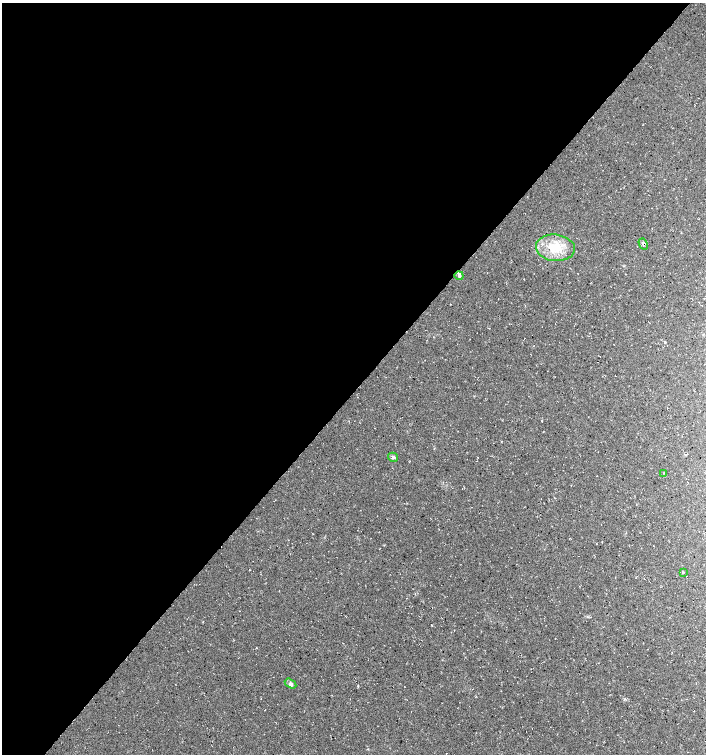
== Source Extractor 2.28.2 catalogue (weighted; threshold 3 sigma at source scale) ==
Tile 5 of 4 x 4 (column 1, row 2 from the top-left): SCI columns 234-1640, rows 3011-4513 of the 6032 x 6030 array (HDU 1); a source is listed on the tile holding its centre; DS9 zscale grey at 2 x 2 block average (1 PNG px = mean of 2 x 2 image px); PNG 708 x 756 px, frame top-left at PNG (2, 3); each listed source drawn as its Kron ellipse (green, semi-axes under 4 px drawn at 4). Shown black and unused: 52% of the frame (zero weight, under 3 of 4 exposures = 1% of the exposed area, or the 3 px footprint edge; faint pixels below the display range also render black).
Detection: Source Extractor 2.28.2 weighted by HDU 2 'WHT'; one run over the whole footprint, this tile lists its part. Background 0.0158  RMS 0.0038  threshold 0.0171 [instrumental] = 3 sigma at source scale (4.5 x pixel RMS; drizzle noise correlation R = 1.50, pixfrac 1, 0.0396/0.0396 arcsec/px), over >= 5 px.
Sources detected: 9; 1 coinciding with a brighter row at this scale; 1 inside a brighter listed object's ellipse — not listed separately; the other 7 listed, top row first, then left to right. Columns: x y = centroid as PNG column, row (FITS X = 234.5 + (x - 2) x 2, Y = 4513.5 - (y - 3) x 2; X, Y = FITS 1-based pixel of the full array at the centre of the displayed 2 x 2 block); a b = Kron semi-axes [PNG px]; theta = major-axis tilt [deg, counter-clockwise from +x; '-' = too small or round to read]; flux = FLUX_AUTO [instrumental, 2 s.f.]
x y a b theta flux
643 244 6 3 -60 2.2
555 248 19 13 -6 23
459 276 4 3 - 1.6
393 457 5 4 - 2.2
663 473 3 2 - 0.44
683 572 3 2 - 0.54
290 683 6 4 -33 2.3
Overlapping masked pixels (flux is a lower limit): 1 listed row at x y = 643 244